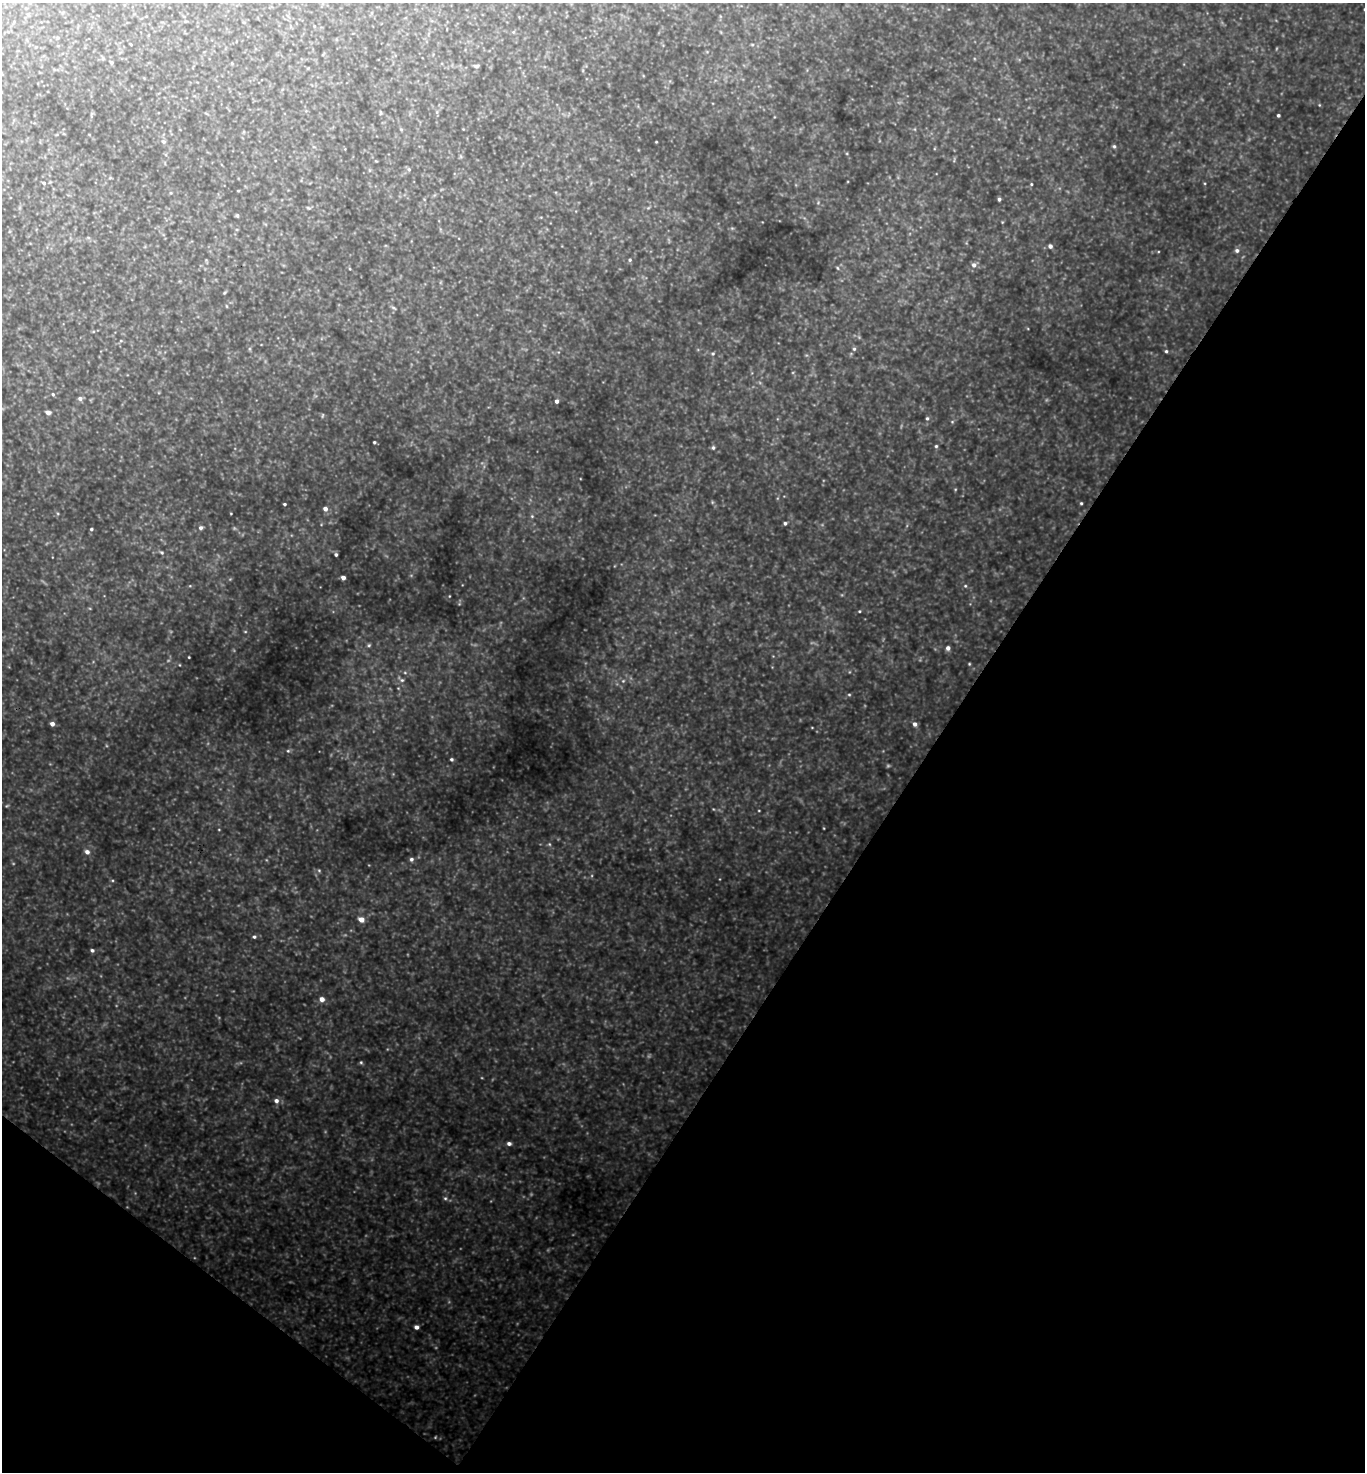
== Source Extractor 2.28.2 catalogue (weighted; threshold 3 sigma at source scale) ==
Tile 15 of 4 x 4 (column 3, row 4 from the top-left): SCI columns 3019-4381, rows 4-1473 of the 5896 x 5890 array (HDU 1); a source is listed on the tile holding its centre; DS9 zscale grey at full resolution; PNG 1367 x 1474 px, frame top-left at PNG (2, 3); no overlay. Shown black and unused: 36% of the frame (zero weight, under 3 of 4 exposures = <1% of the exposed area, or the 3 px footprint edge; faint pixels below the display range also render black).
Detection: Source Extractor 2.28.2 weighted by HDU 2 'WHT'; one run over the whole footprint, this tile lists its part. Background 1.13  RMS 0.11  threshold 0.476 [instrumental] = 3 sigma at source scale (4.5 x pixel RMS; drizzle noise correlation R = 1.50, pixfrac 1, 0.05/0.05 arcsec/px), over >= 5 px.
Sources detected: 119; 12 too faint to see at this stretch — not listed; the other 107 listed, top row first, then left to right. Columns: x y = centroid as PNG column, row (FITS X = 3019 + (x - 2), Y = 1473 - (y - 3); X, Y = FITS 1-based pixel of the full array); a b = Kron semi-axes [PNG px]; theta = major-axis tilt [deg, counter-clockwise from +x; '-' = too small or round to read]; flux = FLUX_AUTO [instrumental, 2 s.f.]
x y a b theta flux
372 13 5 3 - 14
314 26 5 3 - 8.9
513 32 5 5 - 14
131 44 3 2 - 8.4
752 45 5 4 - 13
36 47 4 4 - 8.9
111 62 4 3 - 25
232 63 4 4 - 10
476 66 5 3 - 28
1319 105 4 4 - 9.5
437 112 6 4 -72 16
381 113 6 4 -85 14
91 115 10 3 80 16
1278 115 3 3 - 22
999 119 4 4 - 12
401 129 5 5 - 13
915 129 6 3 72 11
164 142 7 6 - 29
656 142 3 2 - 8.5
1114 146 4 4 - 20
954 160 9 3 80 13
409 169 6 5 - 22
44 183 5 5 - 25
1031 184 4 3 - 13
238 191 4 3 - 8.5
171 193 5 3 - 11
999 199 4 3 - 23
818 202 5 4 - 14
308 208 6 4 -20 16
648 208 5 4 - 13
237 215 4 3 - 18
732 228 6 4 -18 14
88 237 6 4 -1 15
1050 246 4 4 - 42
1237 250 6 5 - 34
206 260 4 4 - 10
630 260 5 4 - 18
974 265 7 6 - 49
837 268 5 4 - 13
350 269 4 3 - 10
225 292 4 3 - 14
226 306 5 3 - 9.6
393 308 8 4 -35 19
121 341 5 3 - 11
249 349 6 4 -89 14
854 349 5 5 - 22
1166 351 4 4 - 19
713 353 6 5 - 18
53 394 5 4 - 19
80 398 6 5 - 37
557 401 4 4 - 41
48 412 4 4 - 79
927 418 6 5 - 21
952 422 5 5 - 14
374 442 3 3 - 17
936 446 5 4 - 18
713 448 5 5 - 21
955 489 5 3 - 10
1081 503 4 3 - 15
284 504 3 3 - 18
325 509 5 5 - 54
231 513 3 2 - 7.8
532 516 5 4 - 16
785 523 4 4 - 22
201 528 5 5 - 33
91 529 3 3 - 20
162 552 7 5 -40 19
336 555 3 3 - 22
343 578 4 4 - 65
190 586 5 3 - 9.6
965 586 5 4 - 16
449 596 4 3 - 7.6
859 611 4 3 - 12
245 632 5 3 - 11
369 645 6 5 - 19
948 648 5 5 - 47
189 657 3 2 - 10
969 664 4 4 - 11
179 665 4 3 - 8.4
405 673 6 4 -1 18
401 679 13 5 -36 39
623 681 6 5 - 23
398 688 5 4 - 11
849 695 4 4 - 14
52 724 5 4 - 61
915 724 5 5 - 44
812 727 4 3 - 7.1
288 751 6 5 - 17
452 759 4 4 - 22
713 809 5 3 - 8.4
759 810 3 2 - 7.9
824 828 4 3 - 8.5
219 830 4 2 - 7.6
549 844 5 5 - 16
87 852 6 5 - 54
411 859 5 5 - 31
319 870 5 4 - 15
112 880 5 3 - 13
361 919 5 5 - 100
254 937 5 5 - 23
92 950 5 4 - 26
322 999 5 5 - 72
361 1062 6 4 -62 15
276 1101 6 5 - 50
509 1144 5 4 - 37
445 1198 5 5 - 19
416 1327 5 4 - 47